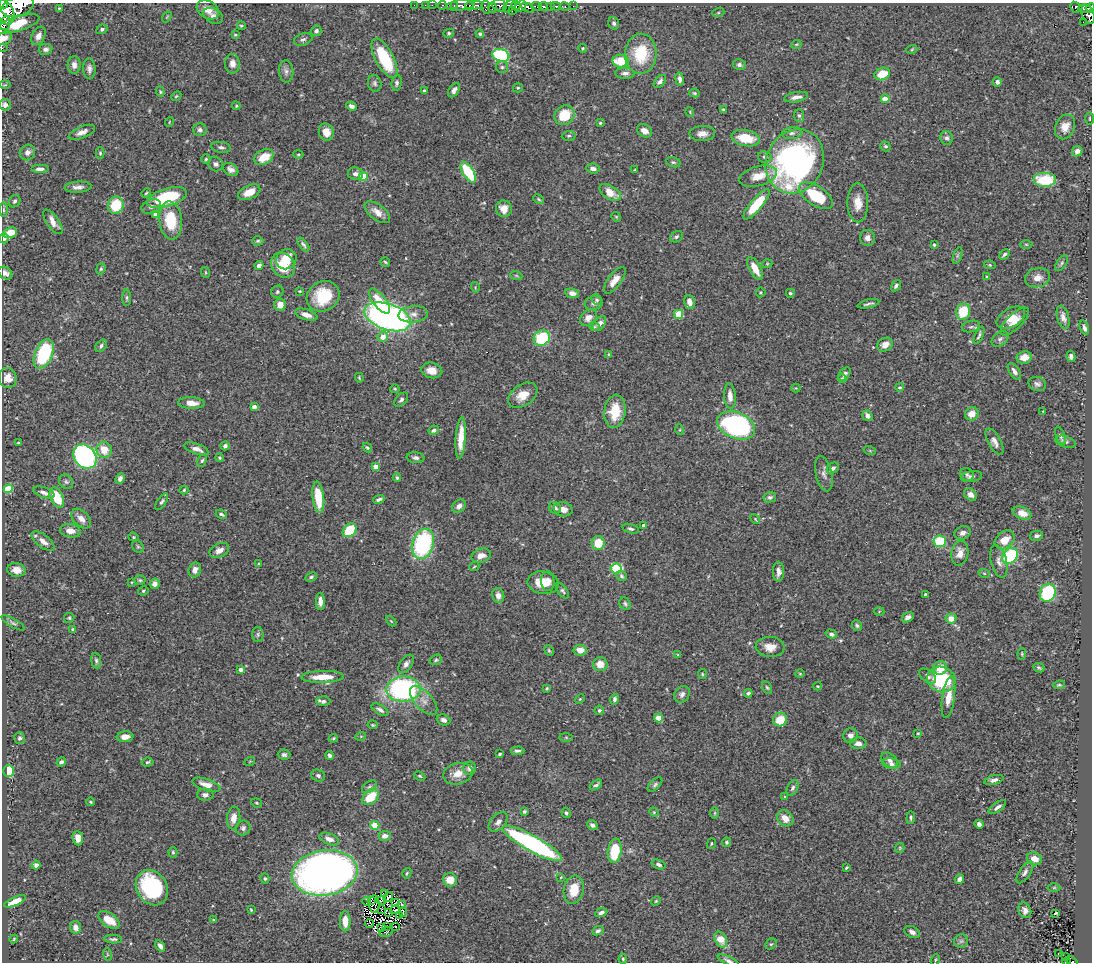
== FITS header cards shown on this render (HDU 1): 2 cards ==
NAXIS1  =                 1090
NAXIS2  =                  960

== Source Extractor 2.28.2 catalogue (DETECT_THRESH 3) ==
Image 1090 x 960 px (HDU 1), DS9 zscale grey, 1 PNG px = 1 image px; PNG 1094 x 964 px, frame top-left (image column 1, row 960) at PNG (2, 3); each listed source drawn as its Kron ellipse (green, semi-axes under 4 px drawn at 4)
Background 0.488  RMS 0.025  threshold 0.0744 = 3 sigma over >= 5 px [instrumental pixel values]
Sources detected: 464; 6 with non-positive FLUX_AUTO (blend fragments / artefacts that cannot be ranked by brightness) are neither listed nor drawn; the other 458 listed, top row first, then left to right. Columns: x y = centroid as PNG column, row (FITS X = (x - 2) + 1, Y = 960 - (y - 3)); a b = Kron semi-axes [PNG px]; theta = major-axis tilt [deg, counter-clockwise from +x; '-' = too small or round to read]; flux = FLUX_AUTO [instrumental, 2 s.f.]
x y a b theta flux
4 4 5 2 - 210
414 5 2 2 - 4.3
425 5 2 2 - 4.4
432 5 2 2 - 8.4
442 5 4 3 - 12
460 5 14 5 6 300
474 5 9 4 5 230
499 5 7 6 - 140
516 5 4 3 - 96
18 6 16 9 17 1800
454 6 3 2 - 36
469 6 4 4 - 89
510 6 7 5 46 240
521 6 6 4 41 240
536 6 5 3 - 120
543 6 4 3 - 180
550 6 2 2 - 0.11
556 6 5 3 - 100
564 6 5 3 - 27
573 6 2 2 - 4.2
486 7 7 3 -80 23
1075 7 6 4 -62 90
59 8 3 3 - 1.6
493 8 5 3 - 26
528 8 7 3 -25 160
1090 8 5 3 - 140
1085 9 6 4 1 150
208 10 12 8 -31 15
512 11 3 2 - 110
5 12 13 8 -64 1500
718 13 6 4 19 2
1088 14 10 6 -67 270
213 16 10 7 -28 6.9
167 17 6 3 53 1.4
1083 22 2 2 - 3.7
5 23 7 5 66 260
614 23 6 5 - 4.3
17 24 23 7 17 42
241 26 4 3 - 2
102 29 6 4 30 3.7
316 31 5 5 - 3.8
449 33 5 4 - 2.6
480 34 4 4 - 3.7
235 35 4 3 - 1.6
38 36 10 6 63 10
4 38 8 6 31 8.4
303 39 9 6 20 4.6
796 45 5 3 - 1.5
2 48 2 2 - 1.7
583 48 4 4 - 1.7
46 49 7 5 9 5.2
912 49 5 3 - 1.8
641 54 20 16 88 77
501 55 9 6 -18 170
384 58 22 9 -62 97
621 61 8 6 -2 44
232 64 10 7 -86 9.9
74 65 9 6 87 8.6
739 65 6 5 - 5.3
502 67 6 6 - 3.6
89 69 10 6 -88 6.8
286 71 11 7 -85 6.4
625 73 10 5 -2 7.1
882 74 8 6 20 35
680 79 6 4 -80 6.9
660 81 7 5 48 6.5
997 82 5 4 - 5.5
375 83 8 6 -75 4.3
397 83 8 5 83 4.1
5 85 5 3 - 1.8
518 88 5 4 - 2
424 90 4 3 - 1.9
454 90 8 5 57 6.4
160 92 5 4 - 2
694 93 5 4 - 2.5
176 96 5 4 - 2.3
796 97 12 5 8 8.1
885 99 4 4 - 21
5 105 6 5 - 7.4
236 106 4 4 - 1.7
351 106 5 4 - 7.8
723 109 4 3 - 1.7
690 112 5 3 - 1.3
564 115 10 9 - 50
799 115 6 5 - 3.2
1090 119 6 3 -90 1.6
169 122 5 3 - 1.3
600 123 3 3 - 2.5
1065 127 13 9 67 16
200 130 6 6 - 6.2
644 131 8 6 -30 10
82 132 14 5 22 9.5
326 132 9 7 -66 18
702 133 13 7 1 12
792 133 10 6 8 6.1
569 136 7 5 3 2.9
746 138 14 8 -11 44
947 138 7 6 - 4.5
885 146 5 4 - 3.1
221 147 10 5 -9 5
1077 151 5 5 - 9.3
27 152 8 7 - 9.1
100 153 6 4 -89 2.4
298 154 5 3 - 2
264 157 10 7 26 30
765 157 7 5 -11 4.6
206 159 5 4 - 2.4
795 161 33 28 65 560
673 162 7 5 -17 2.9
216 164 8 7 - 5.5
593 168 7 5 -8 6.7
40 169 9 4 0 6.8
231 169 8 6 -32 6.9
634 170 4 2 - 1.1
468 172 11 5 -57 75
355 174 8 6 -9 6.5
363 176 5 4 - 44
758 176 19 9 16 24
1045 180 11 7 0 73
78 187 13 5 3 8.1
249 192 12 6 25 23
610 192 12 6 -31 24
146 193 5 3 - 1.9
816 196 19 9 -33 82
167 198 20 9 17 110
539 199 5 3 - 2.2
15 201 6 5 - 3.7
858 203 19 10 -89 22
756 204 19 6 50 71
116 205 9 8 - 56
151 206 10 7 18 6.2
504 209 8 8 - 17
3 210 7 3 -90 2.4
377 212 15 7 -37 14
156 214 4 4 - 14
616 217 5 4 - 1.8
171 221 19 11 -84 60
53 222 14 6 -55 15
10 233 7 5 18 25
676 237 7 5 33 3.5
4 238 5 5 - 5.3
867 238 8 7 - 8.9
258 241 5 4 - 2.6
1026 244 6 4 -1 2.3
303 245 8 4 -53 3.9
934 245 3 3 - 2
1004 254 6 4 47 3.7
957 256 8 4 71 2.9
286 259 11 9 42 30
385 262 5 3 - 2
1062 263 9 5 55 3.5
767 264 5 3 - 1.6
283 265 13 11 -52 42
990 265 6 4 -12 1.9
259 266 4 4 - 8.6
755 268 13 5 -61 25
101 269 6 4 68 2.5
205 272 5 3 - 1.7
5 273 7 6 - 6.9
516 275 6 4 -19 2.2
987 277 3 3 - 2.2
1037 278 12 9 14 15
615 280 16 6 53 16
896 286 6 4 55 4.1
475 287 5 3 - 1.5
300 291 4 3 - 1.3
277 292 6 5 - 3.5
761 292 5 5 - 2
572 293 7 4 -8 8
790 293 4 4 - 2.6
323 296 17 14 31 65
127 298 8 4 -89 3.1
597 300 5 5 - 2.4
379 301 15 6 -52 36
689 302 7 5 -73 13
594 303 9 6 18 6
868 304 11 3 13 4.4
280 305 6 5 - 16
963 312 8 7 - 54
413 314 15 8 6 11
679 314 4 4 - 57
306 315 12 5 -18 11
388 317 24 13 -19 700
1063 317 12 6 -75 8.2
588 318 9 7 40 12
1011 318 16 9 29 22
1014 322 18 7 45 18
599 324 8 5 53 9.9
594 327 5 3 - 2
971 327 9 5 13 4.5
1084 328 7 4 -71 5.2
979 335 9 3 67 4.1
383 337 5 5 - 18
542 338 8 7 - 81
1000 339 9 6 41 5.1
885 345 8 6 31 16
101 346 7 5 50 4.9
44 354 15 8 67 140
609 354 4 3 - 3
1071 356 5 4 - 5.8
1024 357 7 6 - 18
432 370 11 7 -12 16
1014 371 9 5 -56 7.2
844 374 8 5 50 5.5
8 378 10 9 - 15
359 378 5 3 - 2.2
842 379 4 4 - 2.4
1037 384 9 7 -14 5.6
899 387 4 3 - 1.9
796 388 4 4 - 1.6
395 389 4 4 - 1.9
523 395 16 10 34 23
730 396 13 6 -84 14
401 400 8 5 47 4.6
191 403 13 6 -3 16
254 407 4 4 - 6.1
615 411 17 10 83 43
1043 411 3 2 - 1.1
972 414 7 6 - 17
867 416 6 4 -52 7.4
736 425 20 13 -22 310
434 430 5 4 - 4.5
680 430 5 3 - 1.7
1060 436 10 4 -70 5.1
461 438 21 5 86 30
995 442 14 6 -61 9.1
1066 442 10 5 -17 4.4
18 443 3 2 - 1.6
225 446 5 4 - 4.7
367 448 5 3 - 2.2
196 449 13 5 -19 9.8
104 450 8 7 - 27
870 451 6 4 -19 2
85 457 13 10 -49 410
219 458 4 4 - 2.6
415 458 9 5 -8 5.3
202 461 6 4 61 2.9
376 467 4 4 - 19
833 468 6 5 - 4.5
824 474 18 8 -77 10
967 475 7 6 - 4
971 476 11 5 9 4.5
120 478 5 4 - 5
397 478 4 3 - 2.7
66 482 8 6 -52 4.1
8 489 4 4 - 76
184 490 4 4 - 2
44 492 11 5 -20 7.3
970 495 7 5 -39 9.9
318 497 16 6 -84 45
770 497 6 5 - 3.7
57 498 11 6 -66 55
379 499 6 3 19 3.7
162 502 9 4 55 3.8
459 506 7 5 42 8.6
555 508 6 5 - 6.3
563 509 9 7 -10 10
1022 513 9 6 -19 17
221 514 6 3 -24 2.9
81 519 12 7 -45 12
755 519 5 4 - 2.1
643 525 4 4 - 5
631 529 8 4 -15 3.7
350 530 8 6 46 60
70 531 10 6 -9 14
963 533 8 6 20 9.1
1036 536 6 5 - 4.6
134 537 5 4 - 2.1
1005 540 11 8 39 27
43 541 14 6 -38 10
940 541 6 6 - 65
598 543 7 6 - 31
423 544 15 10 72 200
138 547 7 5 -53 2.6
219 550 10 6 26 10
960 553 12 8 79 16
481 556 10 6 15 13
1010 556 9 6 45 120
999 561 17 8 -76 11
259 564 3 3 - 1.7
474 567 5 3 - 1.6
616 568 5 5 - 110
16 570 9 6 -9 14
195 570 7 6 - 10
778 572 10 5 -89 9.1
984 573 6 3 -19 1.9
621 576 6 4 -38 2.7
311 577 6 4 23 3.1
140 580 5 4 - 2.5
548 581 10 6 -86 9.5
132 582 4 2 - 1.2
543 583 16 11 -10 29
155 584 5 5 - 8.7
143 591 5 4 - 2.5
562 591 8 4 -57 3.6
1048 593 9 7 62 140
925 594 4 3 - 1.7
498 595 7 6 - 8.1
320 601 8 4 -90 11
625 604 7 5 -60 3.6
879 611 5 3 - 1.5
908 617 6 4 33 6.2
69 618 5 5 - 2.4
951 618 5 5 - 17
391 621 6 3 -45 1.9
13 623 13 4 -29 3.9
857 625 5 5 - 3.3
73 630 4 3 - 3
258 634 8 5 -89 3.3
831 634 6 4 -16 3.9
770 647 14 10 -3 18
549 650 5 3 - 2.1
580 650 6 5 - 18
1022 654 5 4 - 2
678 655 4 3 - 1.6
436 660 6 5 - 2.9
96 661 8 5 -82 3.8
406 664 10 6 55 7.2
600 664 7 7 - 18
940 668 7 6 - 28
1039 668 6 4 -25 2.7
241 670 4 3 - 7.2
702 674 5 4 - 1.9
800 674 5 3 - 1.7
928 676 10 5 -38 5.7
323 677 21 6 1 35
941 679 14 12 -25 130
1059 685 6 4 7 2.5
817 686 4 3 - 1.5
767 687 7 4 -61 2.6
547 688 3 3 - 1.9
403 689 17 12 1 310
748 693 4 3 - 3.4
682 694 9 7 54 6.1
948 697 21 6 82 24
580 699 5 4 - 1.8
614 699 5 4 - 4.2
424 700 18 9 -47 15
323 701 7 5 1 5.3
380 710 9 4 -30 5.8
599 710 5 4 - 3.2
659 718 4 4 - 31
444 720 7 5 -22 7
780 720 7 6 - 37
373 725 5 3 - 2.2
918 733 3 3 - 1.5
361 736 5 3 - 1.5
851 736 7 7 - 8
125 737 8 5 6 11
566 737 7 4 -1 2.4
20 738 6 5 - 3.9
333 738 5 3 - 1.8
858 743 8 5 0 8.6
517 751 7 3 1 3.7
500 754 4 2 - 2.1
284 755 6 5 - 4
329 755 4 3 - 4.3
889 760 9 6 -38 7.3
250 761 5 3 - 1.3
61 762 5 4 - 3.6
147 762 6 4 7 2.7
891 764 9 5 -10 6.4
470 768 6 6 - 8
9 771 6 5 - 71
458 774 15 10 14 19
318 776 7 6 - 4
420 776 6 4 -27 2.1
994 780 10 4 16 6.5
206 785 14 6 -18 17
596 785 7 4 36 4.1
655 785 9 4 44 3.5
369 787 8 5 36 3.6
793 788 8 5 63 4.3
205 795 8 6 -2 6.1
785 796 4 3 - 1.6
371 797 9 6 41 38
91 802 4 3 - 2
256 803 5 4 - 2.2
997 807 10 4 35 5.7
524 811 4 4 - 3
654 812 5 4 - 1.9
566 813 5 4 - 3
715 813 6 4 90 2
234 818 11 6 83 15
785 818 9 7 -43 17
911 818 6 4 84 3.1
498 822 11 7 47 7.4
979 824 4 4 - 4.9
375 825 4 4 - 51
592 825 5 4 - 5.5
243 828 7 7 - 5.2
385 836 6 5 - 10
78 838 7 5 -83 13
329 839 10 5 -21 9.2
726 842 5 4 - 2.9
532 843 33 8 -29 380
711 844 6 4 74 2.1
900 848 5 4 - 1.9
615 851 12 7 82 62
173 852 5 4 - 2.5
1034 859 8 6 -23 16
659 864 7 4 -19 5.5
36 865 4 4 - 5.8
846 867 4 2 - 2.1
1025 872 12 5 55 6.1
325 873 33 22 9 1100
407 873 5 3 - 1.8
561 877 4 2 - 1.1
265 878 5 4 - 2.9
960 879 5 4 - 9.2
450 880 7 6 - 23
152 888 19 15 -57 170
1054 888 6 4 1 2.5
574 890 14 10 79 35
384 893 3 2 - 2.1
388 897 5 3 - 0.5
371 900 4 2 - 2.4
15 901 12 4 23 18
367 901 4 2 - 1.7
382 901 5 2 - 1.3
656 901 5 4 - 2
395 903 4 2 - 1.2
374 904 9 5 -89 2.6
401 904 3 3 - 2.7
251 910 4 3 - 1.7
381 910 4 2 - 2.3
395 910 5 2 - 0.027
1025 910 8 6 -69 7.9
403 912 5 3 - 3.5
388 913 3 2 - 1.2
601 913 6 4 24 6.1
1056 913 3 3 - 2.1
399 915 3 2 - 1.2
109 920 12 7 -35 25
214 920 4 4 - 1.8
345 921 10 5 90 22
369 924 4 2 - 1.1
386 926 2 2 - 0.94
76 927 6 5 - 10
396 927 2 2 - 1.7
381 928 3 2 - 1.1
598 931 6 4 24 4.1
386 932 7 4 15 0.9
912 932 8 5 -29 7.5
14 939 4 3 - 1.5
113 939 9 4 -5 3.8
721 939 8 5 -64 27
961 941 7 7 - 3.8
771 944 6 5 - 2.7
160 946 6 4 -55 7.1
1058 953 3 2 - 1.9
107 954 6 4 -72 2.1
1066 957 2 2 - 1.2
623 959 5 4 - 2.4
935 960 5 3 - 1.7
728 961 11 4 -24 5.3
1067 962 4 2 - 15
1072 962 7 3 -40 19
At the frame edge (FLAGS 8, measured only in part): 12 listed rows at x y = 4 4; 18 6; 1090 8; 5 12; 1088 14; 5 23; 4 38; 2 48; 4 238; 728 961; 1067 962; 1072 962
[6 non-positive-flux detections neither listed nor drawn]